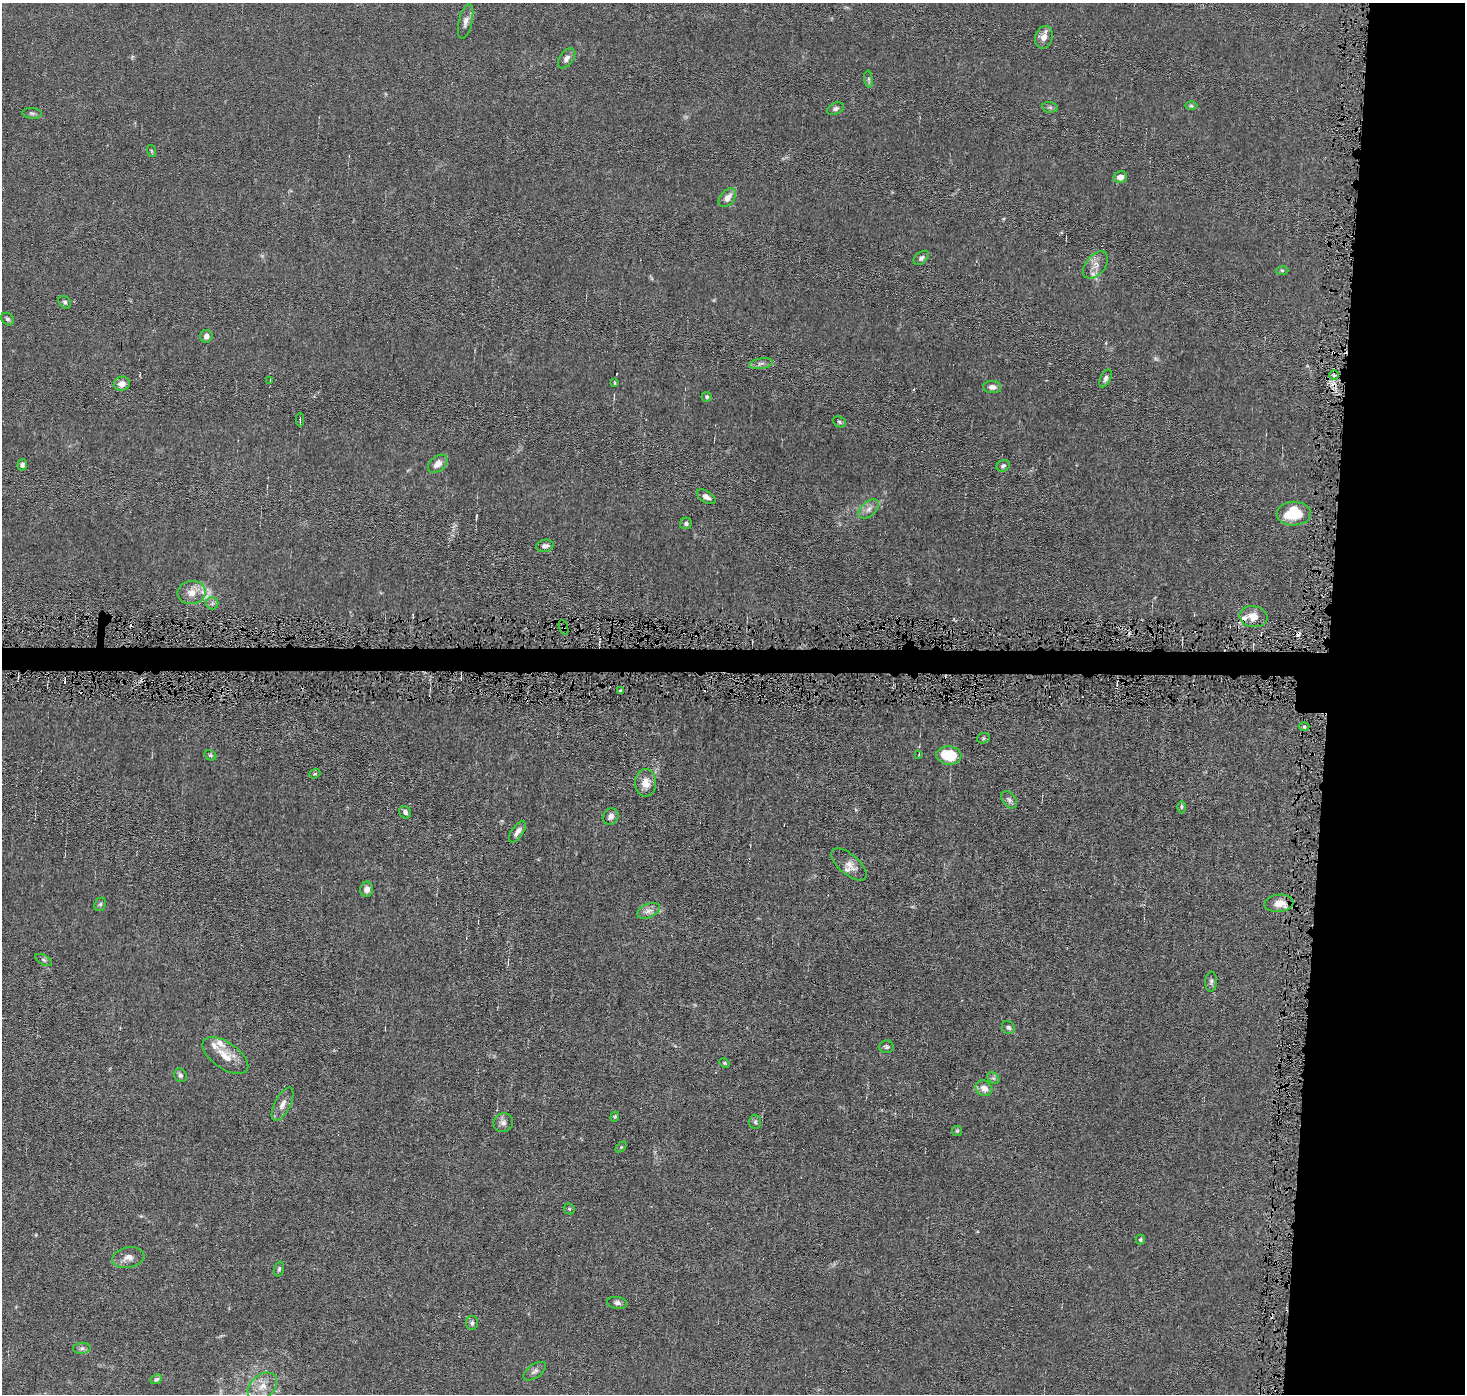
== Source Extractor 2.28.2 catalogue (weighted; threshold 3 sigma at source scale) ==
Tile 6 of 3 x 3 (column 3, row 2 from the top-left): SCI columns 2927-4389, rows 1495-2886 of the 4389 x 4421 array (HDU 1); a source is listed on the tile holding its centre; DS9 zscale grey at full resolution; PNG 1467 x 1396 px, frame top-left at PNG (2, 3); each listed source drawn as its Kron ellipse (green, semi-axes under 4 px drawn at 4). Shown black and unused: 12% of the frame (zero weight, under 4 of 8 exposures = <1% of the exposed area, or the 3 px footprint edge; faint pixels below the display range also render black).
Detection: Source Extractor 2.28.2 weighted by HDU 2 'WHT'; one run over the whole footprint, this tile lists its part. Background 0.0148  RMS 0.0022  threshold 0.00894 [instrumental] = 3 sigma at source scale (4.09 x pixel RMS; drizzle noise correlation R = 1.36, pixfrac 0.8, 0.05/0.05 arcsec/px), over >= 5 px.
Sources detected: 100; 11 cosmic-ray / hot-pixel residue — neither listed nor drawn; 7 inside a brighter listed object's ellipse — not listed separately; the other 82 listed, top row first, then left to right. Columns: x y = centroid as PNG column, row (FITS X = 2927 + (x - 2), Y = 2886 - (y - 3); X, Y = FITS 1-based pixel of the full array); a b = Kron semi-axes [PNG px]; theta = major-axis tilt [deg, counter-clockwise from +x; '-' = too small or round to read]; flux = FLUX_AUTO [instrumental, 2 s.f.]
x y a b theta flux
466 21 18 6 76 1.1
1044 37 11 8 74 1.6
567 58 11 7 53 0.92
869 79 8 4 -82 0.39
1191 106 6 4 -1 0.3
1050 107 7 5 -8 0.39
836 109 9 5 26 0.56
32 113 9 5 -5 0.48
152 151 6 3 -70 0.22
1120 177 7 6 - 1.4
727 198 11 7 49 1.5
921 258 9 5 39 0.6
1095 265 16 10 51 1.6
1282 270 6 4 -1 0.28
65 302 7 5 -44 0.4
8 319 7 5 -46 0.41
206 336 6 6 - 0.89
761 364 12 5 9 0.66
1334 375 4 4 - 0.36
1105 378 10 5 64 0.63
270 380 3 2 - 0.14
615 383 3 3 - 0.34
122 384 8 7 - 1.4
992 387 9 6 -3 1
707 397 5 5 - 0.4
300 420 7 2 89 0.24
839 422 7 5 -23 0.37
438 464 11 7 40 1.6
22 465 5 5 - 0.64
1003 466 7 5 29 0.54
706 497 11 5 -31 0.99
869 509 12 7 42 1.2
1294 514 17 12 1 7.3
686 523 6 5 - 0.56
545 546 9 6 12 0.84
191 592 14 11 10 2.2
212 603 6 6 - 0.48
1254 617 14 10 -11 2.4
563 627 8 3 -71 0.32
621 691 3 3 - 0.39
1304 727 5 3 - 0.35
983 738 6 5 - 0.37
919 754 3 3 - 0.18
210 755 6 5 - 0.35
949 755 12 9 -5 6.3
315 774 6 4 20 0.27
646 783 14 10 90 2.3
1009 800 10 6 -52 0.76
1182 807 6 4 -89 0.36
405 812 6 5 - 0.69
611 816 9 7 53 0.92
517 832 12 5 55 1.1
849 864 22 10 -41 1.8
367 889 7 6 - 0.95
1279 903 14 8 4 2.6
100 904 7 5 67 0.42
648 911 12 7 25 1.1
44 960 9 5 -27 0.44
1211 982 10 6 87 0.54
1008 1028 7 6 - 0.52
886 1047 7 6 - 0.46
225 1056 26 13 -34 3.5
724 1063 6 4 -27 0.28
180 1075 7 6 - 0.54
993 1078 7 5 -41 0.41
984 1088 9 7 -33 1.6
283 1104 18 7 63 1.5
615 1117 5 4 - 0.26
755 1122 7 6 - 0.42
503 1123 10 9 - 0.94
957 1131 5 5 - 0.27
621 1147 6 4 44 0.3
569 1209 6 5 - 0.29
1140 1240 5 5 - 0.28
128 1257 16 10 11 1.6
279 1269 7 4 75 0.35
617 1303 10 6 -8 0.67
472 1323 7 6 - 0.5
82 1348 9 5 6 0.56
535 1371 13 6 35 0.77
156 1379 6 4 26 0.41
262 1386 17 11 39 2.7
Overlapping masked pixels (flux is a lower limit): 2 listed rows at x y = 1334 375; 563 627